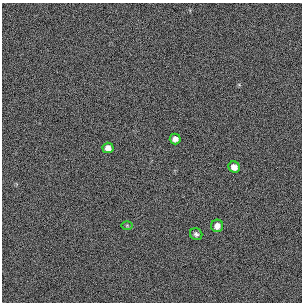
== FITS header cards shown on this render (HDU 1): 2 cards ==
NAXIS1  =                  300 / length of original image axis
NAXIS2  =                  300 / length of original image axis

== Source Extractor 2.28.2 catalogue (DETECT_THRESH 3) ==
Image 300 x 300 px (HDU 1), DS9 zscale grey, 1 PNG px = 1 image px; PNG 304 x 304 px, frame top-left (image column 1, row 300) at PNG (2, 3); each listed source drawn as its Kron ellipse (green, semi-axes under 4 px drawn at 4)
Background 384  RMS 67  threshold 200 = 3 sigma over >= 5 px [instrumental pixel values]
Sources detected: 6; all 6 listed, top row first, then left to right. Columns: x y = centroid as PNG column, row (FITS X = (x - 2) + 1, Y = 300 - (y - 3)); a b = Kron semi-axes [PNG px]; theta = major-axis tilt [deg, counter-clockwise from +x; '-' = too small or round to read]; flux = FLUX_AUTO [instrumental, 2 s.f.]
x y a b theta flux
175 139 5 5 - 22000
108 148 5 5 - 24000
234 167 6 5 - 27000
127 225 6 4 0 5000
217 226 6 6 - 26000
196 234 6 6 - 11000